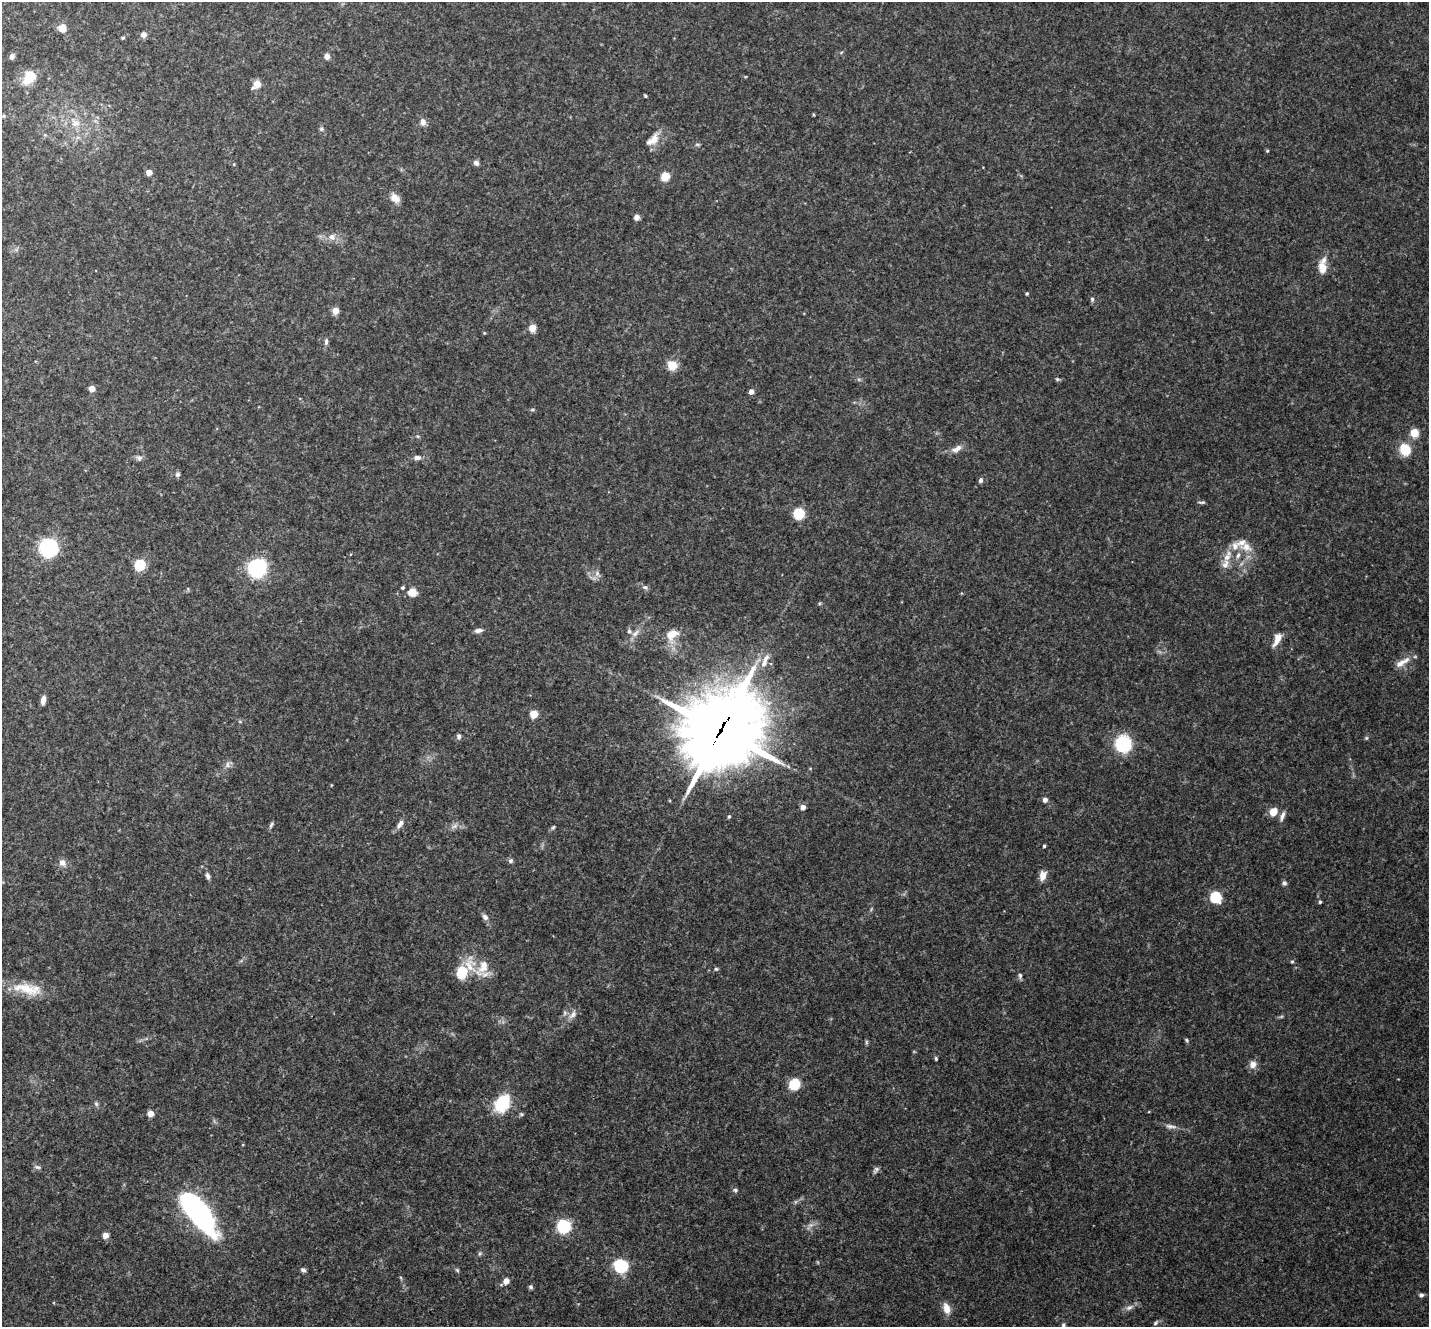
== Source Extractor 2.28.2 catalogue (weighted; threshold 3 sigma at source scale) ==
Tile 7 of 4 x 4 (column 3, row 2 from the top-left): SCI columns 2864-4290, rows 2937-4261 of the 5722 x 5735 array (HDU 1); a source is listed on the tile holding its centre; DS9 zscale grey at full resolution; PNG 1431 x 1329 px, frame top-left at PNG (2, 2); no overlay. Shown black and unused: <1% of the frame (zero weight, under 3 of 4 exposures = <1% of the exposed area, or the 3 px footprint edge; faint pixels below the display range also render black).
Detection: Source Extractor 2.28.2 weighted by HDU 2 'WHT'; one run over the whole footprint, this tile lists its part. Background 0.125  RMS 0.0075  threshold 0.0337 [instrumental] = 3 sigma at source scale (4.5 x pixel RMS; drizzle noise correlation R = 1.50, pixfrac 1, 0.05/0.05 arcsec/px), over >= 5 px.
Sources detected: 126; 3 too faint to see at this stretch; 1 inside a brighter object's white glare — not listed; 8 inside a brighter listed object's ellipse — not listed separately; the other 114 listed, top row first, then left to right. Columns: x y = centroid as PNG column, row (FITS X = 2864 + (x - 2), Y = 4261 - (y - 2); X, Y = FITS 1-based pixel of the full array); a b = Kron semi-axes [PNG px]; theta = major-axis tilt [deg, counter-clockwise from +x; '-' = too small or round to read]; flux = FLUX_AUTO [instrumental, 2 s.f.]
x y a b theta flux
62 28 5 5 - 13
144 34 7 7 - 3.1
123 38 5 4 - 0.86
12 56 5 5 - 3.3
327 56 6 6 - 3.9
29 77 19 14 51 15
257 84 8 6 45 9.7
645 96 4 3 - 0.85
3 116 5 4 - 0.89
423 122 10 7 -83 3.4
75 123 13 11 -14 8.9
321 129 6 5 - 1.4
653 140 20 10 44 9.5
697 144 6 4 0 1.2
1267 151 4 4 - 0.82
476 163 6 6 - 2.8
149 172 5 5 - 6
665 176 6 5 - 18
395 198 12 9 -41 6.3
637 217 5 5 - 4.3
332 237 9 8 - 3.8
1322 266 21 9 86 9.4
1027 293 4 4 - 1
1092 299 6 5 - 1.3
335 311 6 6 - 7.4
532 328 6 5 - 11
484 333 4 3 - 0.71
326 342 9 5 85 1.9
672 365 6 6 - 19
1057 379 6 5 - 1.1
92 389 5 5 - 5.9
751 392 4 4 - 5.6
532 410 6 3 19 0.93
1414 433 6 6 - 15
957 449 15 7 28 5.5
1405 449 8 7 - 25
417 457 10 6 1 3
139 458 9 7 2 2.4
177 474 7 6 - 1.9
980 480 5 5 - 2.1
1202 502 9 3 1 1.3
799 514 7 6 - 33
1246 547 18 12 -22 9.6
48 548 9 9 - 140
1227 556 18 8 59 8.2
140 565 6 6 - 36
257 568 8 8 - 220
597 573 7 6 - 2.4
645 587 8 6 -20 1.9
403 588 4 4 - 1.2
412 592 7 6 - 12
479 630 10 5 6 3.1
635 633 14 6 44 4.5
672 634 21 15 47 12
1277 639 19 8 64 7.3
765 661 24 8 67 8.5
1400 664 16 8 35 5.6
43 700 8 5 80 4.7
534 714 5 5 - 16
721 730 31 25 52 6100
459 736 8 6 -87 2
1366 738 6 4 44 0.94
1123 744 9 8 - 95
227 765 10 4 -90 2.2
1045 800 5 5 - 3.1
803 807 4 4 - 5.3
1273 812 6 5 - 14
729 816 4 3 - 1.2
1282 816 14 5 73 3.1
400 824 13 6 59 3.9
271 825 10 4 59 1.6
454 826 12 5 24 3.2
553 827 7 4 53 1.3
1044 846 3 3 - 1
511 861 6 6 - 1.8
62 863 9 8 - 4.3
208 876 9 5 -72 2.3
1043 876 8 6 76 8.7
1284 883 6 6 - 1.8
1216 897 6 6 - 58
1320 902 4 3 - 1.2
485 917 9 7 -51 2.7
1292 962 5 4 - 0.95
469 965 27 17 -83 18
716 969 5 5 - 1.1
1020 976 8 5 -89 1.8
27 989 36 14 -20 20
573 1014 14 7 52 4.7
1187 1040 6 4 -43 1.1
866 1042 7 4 90 1.1
936 1058 5 4 - 0.95
1253 1064 10 10 - 4.9
794 1084 6 6 - 46
502 1103 13 9 58 51
96 1104 7 5 -69 1.5
150 1114 5 5 - 6.5
1171 1126 17 5 -8 3.6
37 1167 9 5 -11 1.9
876 1170 10 5 54 1.9
735 1190 6 6 - 1.5
200 1214 28 12 -57 260
564 1227 7 7 - 94
105 1235 6 5 - 5.3
479 1254 7 3 71 1.1
621 1266 6 6 - 130
303 1270 7 5 -40 1.9
457 1270 7 4 -45 1.2
506 1281 7 5 40 6.9
531 1287 6 5 - 1.4
1421 1295 6 5 - 1.9
1129 1307 11 7 22 3.2
947 1308 13 8 -75 7.4
1156 1323 8 5 53 1.6
1063 1325 7 5 90 1.6
Overlapping masked pixels (flux is a lower limit): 1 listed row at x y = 721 730
Isophote crosses this tile's border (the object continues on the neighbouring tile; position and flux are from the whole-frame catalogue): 1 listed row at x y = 1063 1325